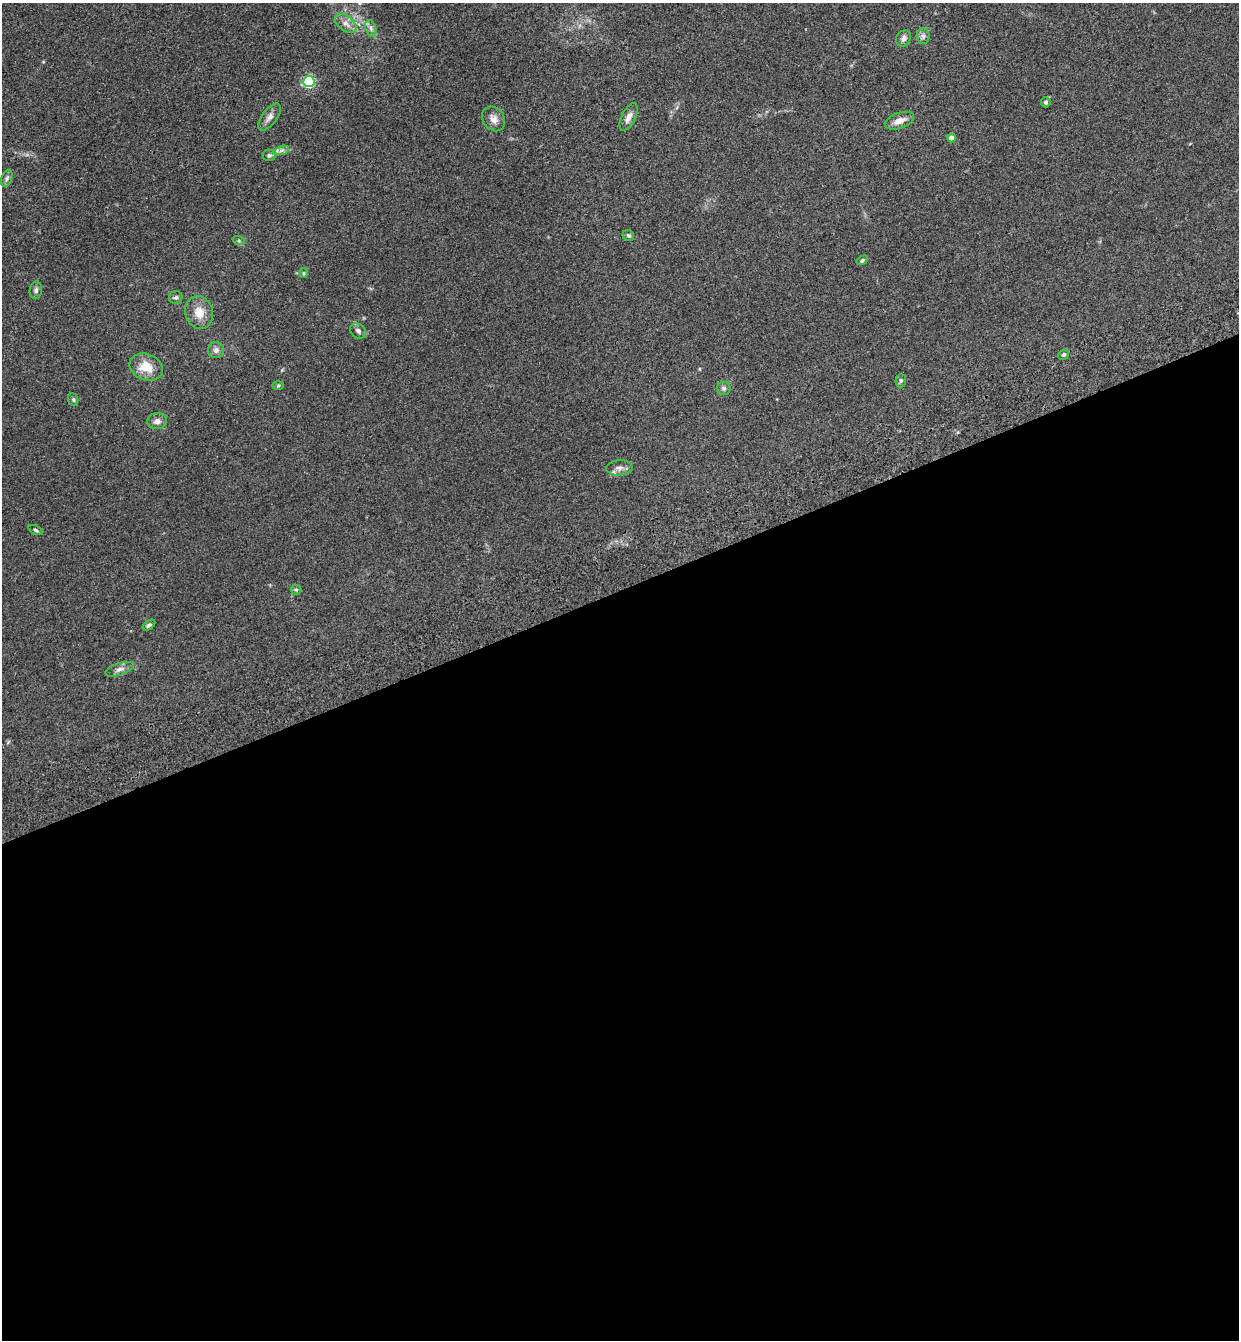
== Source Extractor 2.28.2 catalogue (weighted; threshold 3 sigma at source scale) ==
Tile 15 of 4 x 4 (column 3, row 4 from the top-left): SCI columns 2674-3910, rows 114-1451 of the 5469 x 5580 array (HDU 1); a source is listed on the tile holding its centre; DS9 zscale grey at full resolution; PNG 1241 x 1342 px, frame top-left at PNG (2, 3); each listed source drawn as its Kron ellipse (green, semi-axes under 4 px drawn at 4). Shown black and unused: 56% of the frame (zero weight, under 3 of 4 exposures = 6% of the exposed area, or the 3 px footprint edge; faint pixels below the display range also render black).
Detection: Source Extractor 2.28.2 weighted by HDU 2 'WHT'; one run over the whole footprint, this tile lists its part. Background 0.157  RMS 0.01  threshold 0.045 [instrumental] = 3 sigma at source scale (4.5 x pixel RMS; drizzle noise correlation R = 1.50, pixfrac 1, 0.05/0.05 arcsec/px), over >= 5 px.
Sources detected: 35; all 35 listed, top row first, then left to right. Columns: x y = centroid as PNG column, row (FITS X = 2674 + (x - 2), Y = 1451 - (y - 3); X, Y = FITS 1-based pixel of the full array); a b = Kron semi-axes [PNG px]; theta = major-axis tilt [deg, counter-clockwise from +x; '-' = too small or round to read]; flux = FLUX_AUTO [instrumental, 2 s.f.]
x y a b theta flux
346 23 12 7 -38 6.1
371 28 9 5 -72 3
923 36 8 6 -88 3
904 38 8 7 - 3.7
309 82 5 5 - 120
1046 102 5 5 - 2.1
270 117 16 7 53 5.3
629 117 15 7 63 6.4
494 119 13 10 -55 6.9
899 121 15 8 19 7.6
952 138 4 4 - 8.9
282 150 7 4 19 2.3
269 155 6 5 - 2
7 178 9 5 70 2.3
628 235 6 5 - 1.8
239 241 6 4 -19 1.4
862 260 6 4 32 1.7
304 273 5 4 - 1.2
36 290 9 6 81 2.6
176 297 6 6 - 2.1
199 312 16 14 -74 13
358 331 8 6 -44 2.9
216 350 8 8 - 3.9
1064 355 6 5 - 1.6
146 367 17 12 -21 18
901 381 7 5 87 1.9
278 385 6 4 2 1.1
724 388 7 7 - 2.4
73 400 6 5 - 1.5
157 421 10 8 7 4.8
619 468 13 7 5 4.9
36 530 8 4 -25 1.6
296 590 5 4 - 1.3
149 625 7 4 35 1.9
120 669 15 6 18 4.4